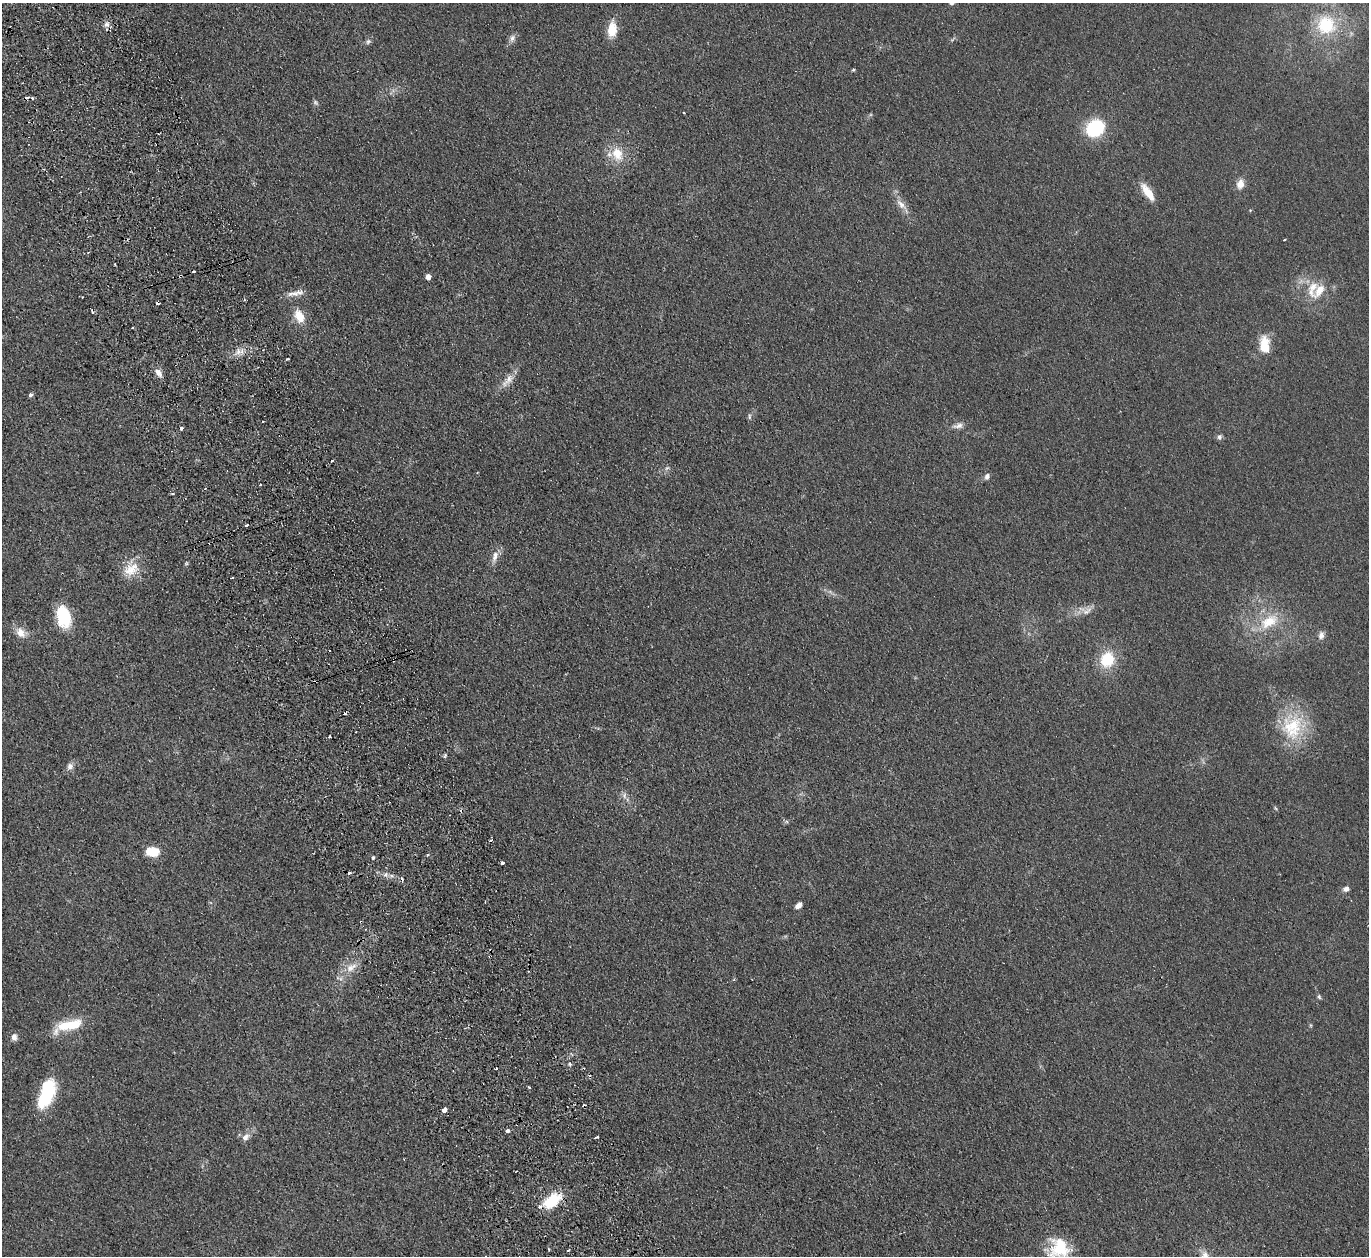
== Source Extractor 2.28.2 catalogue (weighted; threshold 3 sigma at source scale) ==
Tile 11 of 4 x 4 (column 3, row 3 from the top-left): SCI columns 2788-4154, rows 1431-2684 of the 5574 x 5496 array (HDU 1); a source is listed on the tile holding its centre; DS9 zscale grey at full resolution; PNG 1371 x 1258 px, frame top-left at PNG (2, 3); no overlay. Shown black and unused: <1% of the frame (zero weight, under 2 of 3 exposures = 3% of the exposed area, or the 3 px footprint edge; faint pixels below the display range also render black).
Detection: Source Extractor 2.28.2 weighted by HDU 2 'WHT'; one run over the whole footprint, this tile lists its part. Background 0.0465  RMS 0.0085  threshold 0.038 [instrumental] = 3 sigma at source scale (4.5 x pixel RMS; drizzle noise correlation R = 1.50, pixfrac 1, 0.05/0.05 arcsec/px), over >= 5 px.
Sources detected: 96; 1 too faint to see at this stretch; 1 inside a brighter object's white glare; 12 cosmic-ray / hot-pixel residue — not listed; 2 inside a brighter listed object's ellipse — not listed separately; the other 80 listed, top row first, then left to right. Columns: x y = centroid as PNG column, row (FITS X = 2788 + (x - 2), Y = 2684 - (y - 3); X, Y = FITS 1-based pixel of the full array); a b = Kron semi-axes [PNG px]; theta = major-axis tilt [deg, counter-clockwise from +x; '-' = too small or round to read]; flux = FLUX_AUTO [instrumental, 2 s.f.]
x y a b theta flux
106 24 9 8 - 4
1326 25 28 27 - 48
612 29 19 10 83 16
512 38 12 8 63 3.7
368 41 8 6 53 2.2
853 70 4 4 - 1
315 102 7 6 - 1.8
684 113 3 2 - 1
1095 128 16 13 35 62
617 154 21 16 -66 18
1240 184 11 8 74 7.5
1148 192 24 8 -55 14
901 205 20 8 -45 7.5
1250 210 4 4 - 0.72
1284 240 3 2 - 0.73
115 264 2 2 - 0.86
194 271 3 2 - 1.3
180 276 5 3 - 1
428 276 5 4 - 5.7
1312 289 27 13 71 16
296 293 25 7 10 7.2
82 297 3 2 - 0.7
299 316 14 9 -64 16
133 328 3 3 - 2.4
1264 345 21 12 -84 18
238 351 11 7 83 4.8
158 373 12 7 -51 5.4
508 380 24 9 46 9.3
30 395 5 4 - 1.9
749 416 9 4 -90 1.7
958 425 15 8 12 4.8
181 428 4 3 - 5.2
1219 437 8 6 -76 2.5
332 461 3 2 - 1.3
667 468 7 5 43 1.9
987 476 8 6 69 3
260 484 3 2 - 1.2
172 493 3 2 - 1.4
246 525 3 3 - 3
495 556 19 8 75 6.8
186 563 6 4 60 1.1
131 569 24 15 29 17
232 577 3 3 - 5
1086 610 22 11 -8 8.3
63 617 22 14 -77 39
1269 622 29 16 30 29
21 632 16 12 -38 9
1321 635 10 7 83 3.9
1107 659 18 16 71 28
316 681 5 2 - 0.96
344 713 4 3 - 1.2
1292 726 38 32 77 49
445 756 6 4 71 1.3
70 766 10 8 61 4.1
624 795 10 4 90 2.7
152 852 14 9 -2 17
428 855 4 3 - 1.8
373 858 5 4 - 1.4
502 863 3 3 - 6.4
385 874 7 5 45 2.4
1346 889 8 6 21 3.5
798 905 8 5 39 4.8
351 967 19 10 29 10
1319 997 6 5 - 1.6
68 1025 35 12 16 29
1310 1025 6 4 -71 0.97
14 1037 8 7 - 4.4
570 1064 5 4 - 1.3
529 1087 3 3 - 1.6
45 1097 26 17 57 38
584 1106 4 3 - 2.3
444 1110 4 3 - 24
508 1131 3 3 - 11
246 1137 13 8 44 5.5
597 1137 4 2 - 1.2
552 1201 22 11 35 30
548 1249 3 2 - 1.6
1060 1249 31 22 17 34
568 1250 3 3 - 1.6
1205 1256 15 10 -69 9
Overlapping masked pixels (flux is a lower limit): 3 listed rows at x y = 180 276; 316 681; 584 1106
Isophote crosses this tile's border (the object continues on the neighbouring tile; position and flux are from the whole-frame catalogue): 2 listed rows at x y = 1060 1249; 1205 1256